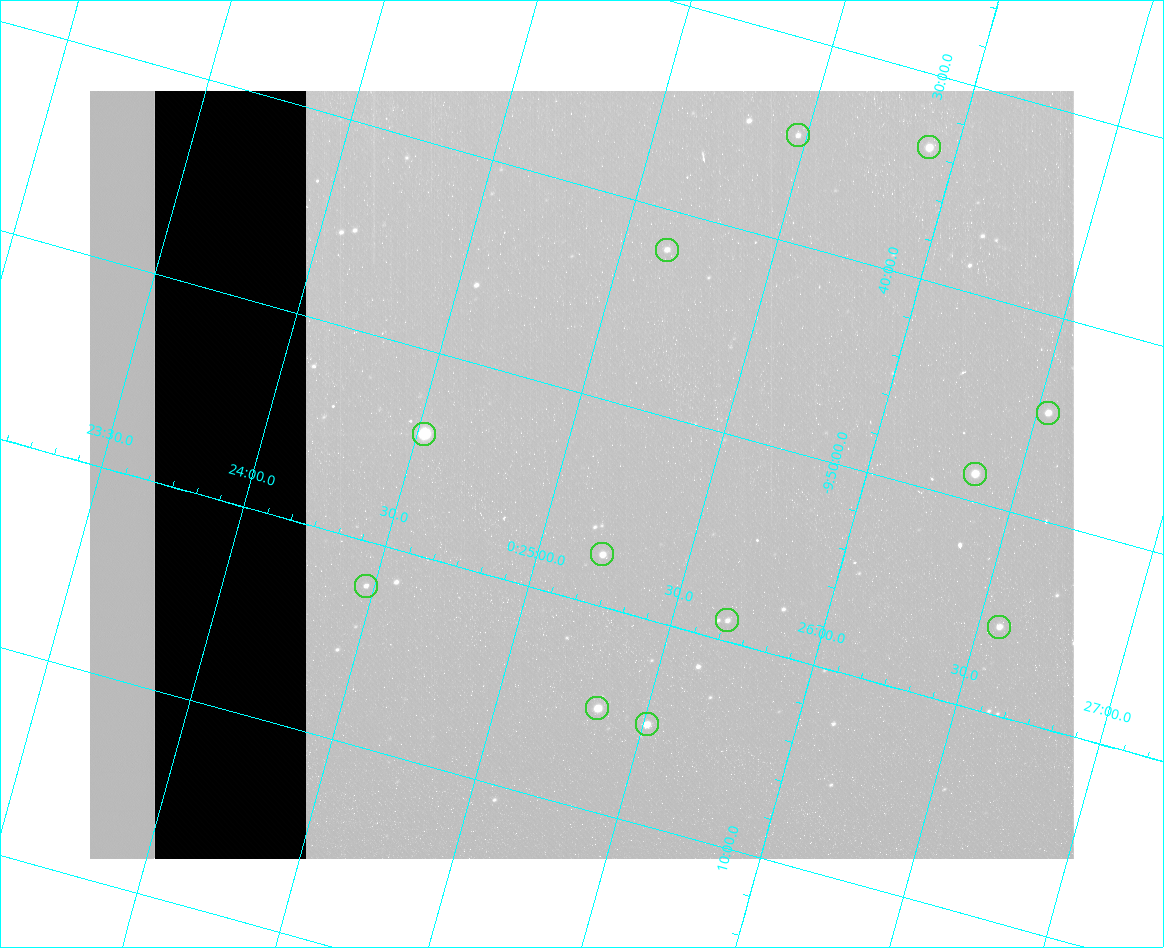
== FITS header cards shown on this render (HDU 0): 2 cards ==
NAXIS1  =                  984 / Size of image - Xaxis
NAXIS2  =                  768 / Size of image - Yaxis

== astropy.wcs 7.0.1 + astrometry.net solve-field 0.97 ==
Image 984 x 768 px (HDU 0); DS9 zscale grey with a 90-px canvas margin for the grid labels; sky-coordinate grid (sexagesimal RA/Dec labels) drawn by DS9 from the SOLVED WCS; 12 Tycho-2 reference stars matched to detected sources circled (green)
Header WCS: none
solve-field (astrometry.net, Tycho-2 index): SOLVED blind (the file carries no WCS)
Solved WCS: RA---TAN-SIP/DEC--TAN-SIP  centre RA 00:25:04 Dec -09:54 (6.27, -9.90 deg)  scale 3 arcsec/px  FOV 49.2' x 38.3'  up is -16 deg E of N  parity flipped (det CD > 0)
(file carries no celestial WCS; the grid is the blind solution)
Tycho-2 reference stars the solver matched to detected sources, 12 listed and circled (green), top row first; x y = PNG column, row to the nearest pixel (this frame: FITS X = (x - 90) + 1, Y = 768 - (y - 91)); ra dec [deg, ICRS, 3 dp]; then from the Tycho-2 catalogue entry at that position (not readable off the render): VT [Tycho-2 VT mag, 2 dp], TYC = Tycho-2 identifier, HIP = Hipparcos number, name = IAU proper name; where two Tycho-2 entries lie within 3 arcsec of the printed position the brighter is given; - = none
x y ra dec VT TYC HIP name
798 135 6.368 -9.579 12.43 5262-608-1 - -
929 147 6.477 -9.559 10.11 5262-1019-1 2042 -
667 250 6.287 -9.700 11.71 5262-944-1 - -
1048 413 6.634 -9.746 10.71 5262-274-1 - -
424 434 6.131 -9.901 10.97 5262-225-1 - -
975 474 6.588 -9.810 10.04 5262-852-1 - -
602 554 6.304 -9.958 10.74 5262-816-1 - -
366 586 6.118 -10.036 11.72 5265-598-1 - -
727 620 6.420 -9.983 12.17 5262-865-1 - -
999 627 6.643 -9.928 10.91 5262-922-1 - -
597 708 6.334 -10.083 10.47 5265-553-1 - -
647 724 6.378 -10.085 10.44 5265-477-1 - -